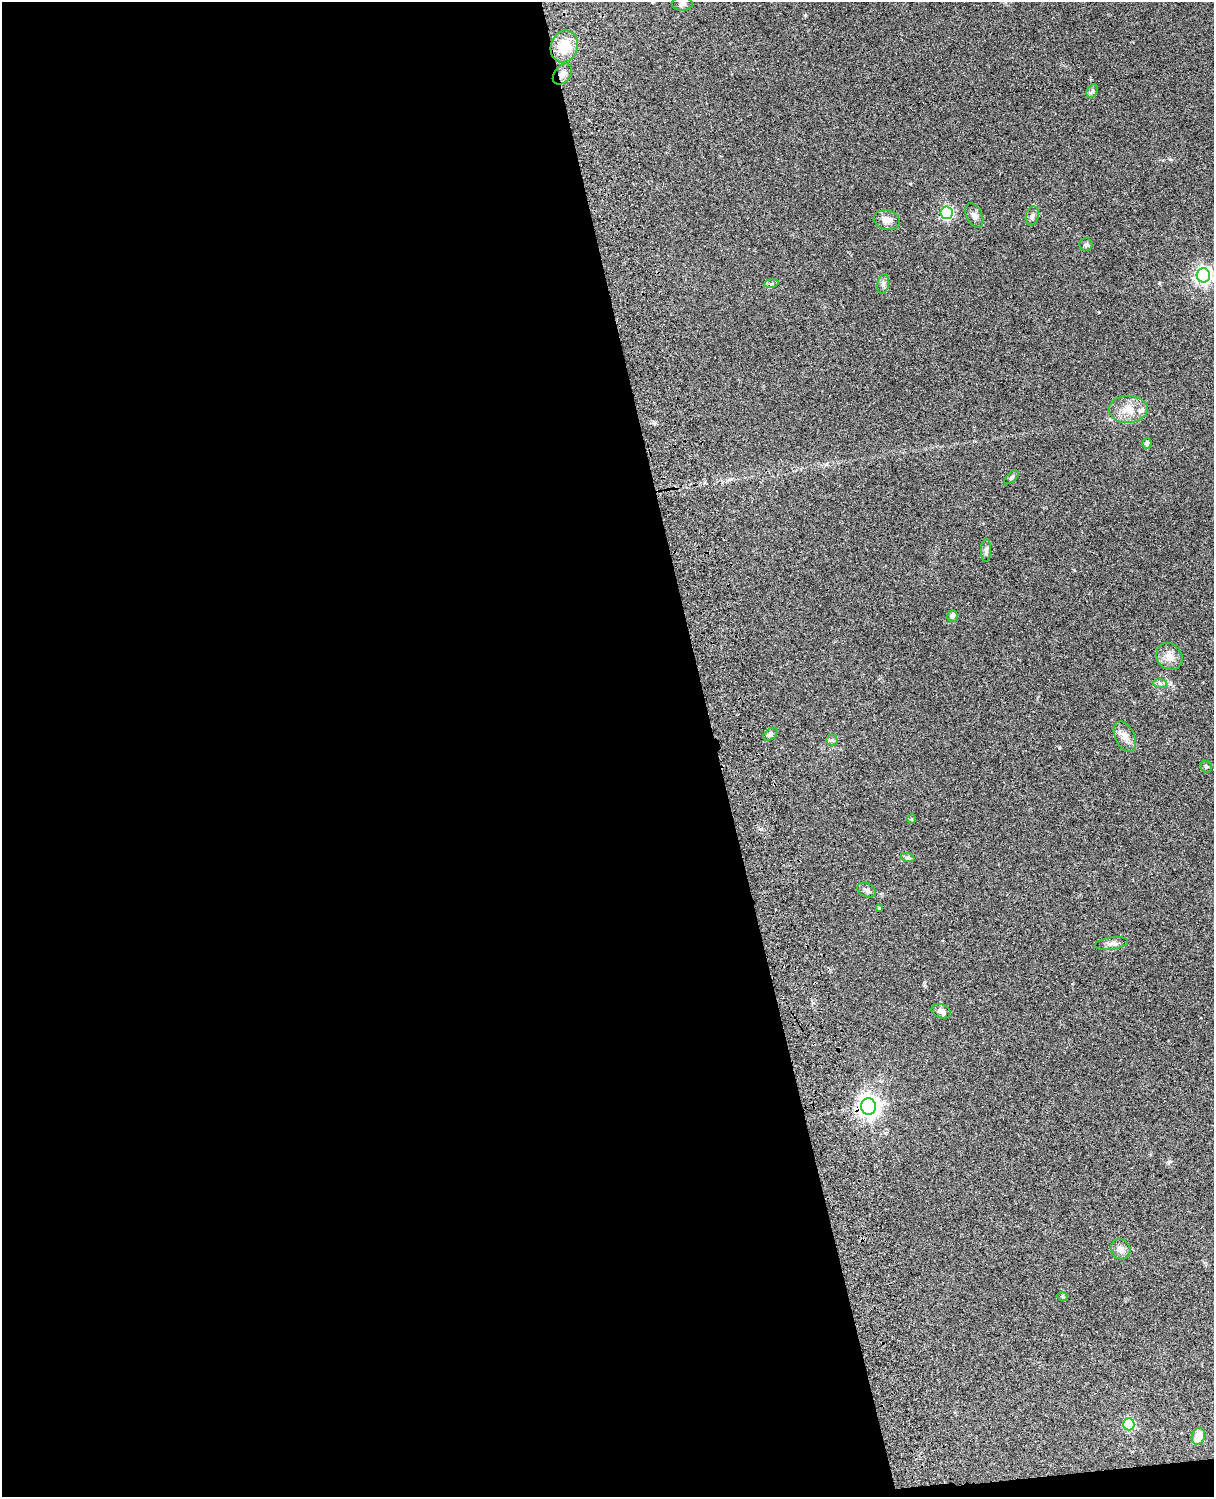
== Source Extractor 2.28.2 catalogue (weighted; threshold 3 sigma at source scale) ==
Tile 9 of 4 x 3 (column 1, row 3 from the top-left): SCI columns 121-1332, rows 278-1772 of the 5087 x 4928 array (HDU 1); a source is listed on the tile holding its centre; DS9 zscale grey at full resolution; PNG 1216 x 1499 px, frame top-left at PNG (2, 2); each listed source drawn as its Kron ellipse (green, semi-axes under 4 px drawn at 4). Shown black and unused: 59% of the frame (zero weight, under 3 of 4 exposures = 6% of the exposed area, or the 3 px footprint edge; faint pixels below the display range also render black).
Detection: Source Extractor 2.28.2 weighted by HDU 2 'WHT'; one run over the whole footprint, this tile lists its part. Background 0.0981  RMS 0.0063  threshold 0.0282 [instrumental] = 3 sigma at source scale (4.5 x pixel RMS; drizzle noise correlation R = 1.50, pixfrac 1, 0.05/0.05 arcsec/px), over >= 5 px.
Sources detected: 35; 1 inside a brighter listed object's ellipse — not listed separately; the other 34 listed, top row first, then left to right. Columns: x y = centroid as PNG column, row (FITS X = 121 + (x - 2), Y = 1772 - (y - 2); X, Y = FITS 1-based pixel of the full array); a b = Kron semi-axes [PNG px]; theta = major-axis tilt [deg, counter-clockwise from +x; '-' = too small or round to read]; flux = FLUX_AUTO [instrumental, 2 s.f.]
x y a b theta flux
682 4 10 7 -2 2
564 46 16 13 71 13
562 74 12 8 51 3.2
1092 91 7 5 59 1.3
946 213 6 6 - 89
974 216 13 8 -65 3
1032 216 9 6 74 1.8
887 220 13 10 -15 4.6
1086 245 6 6 - 1.4
1203 275 7 6 - 210
771 283 7 4 8 1.1
883 284 10 5 78 2
1128 409 19 13 1 9.3
1147 443 5 4 - 2.1
1011 477 9 4 41 1.2
986 550 11 5 88 1.9
952 616 6 5 - 2
1169 656 14 12 -50 5.8
1160 684 7 4 -2 1.2
770 734 8 5 41 1.5
1125 737 16 9 -65 4.6
832 740 5 5 - 1.2
1206 767 6 5 - 1.1
911 819 5 3 - 0.52
908 858 7 4 -18 1.1
867 890 10 6 -28 1.7
879 908 4 3 - 0.56
1112 943 16 6 8 2.7
941 1011 10 6 -23 3.3
869 1106 8 7 - 420
1120 1249 10 9 - 3.7
1063 1297 5 3 - 0.6
1129 1424 6 5 - 53
1198 1436 8 6 73 10
Overlapping masked pixels (flux is a lower limit): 2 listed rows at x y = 562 74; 869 1106
Isophote crosses this tile's border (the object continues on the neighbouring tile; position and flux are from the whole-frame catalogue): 1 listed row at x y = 1203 275
Unlisted compact peaks at least as high as the median listed source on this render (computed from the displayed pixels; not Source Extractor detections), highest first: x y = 805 15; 1059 747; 1169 1161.